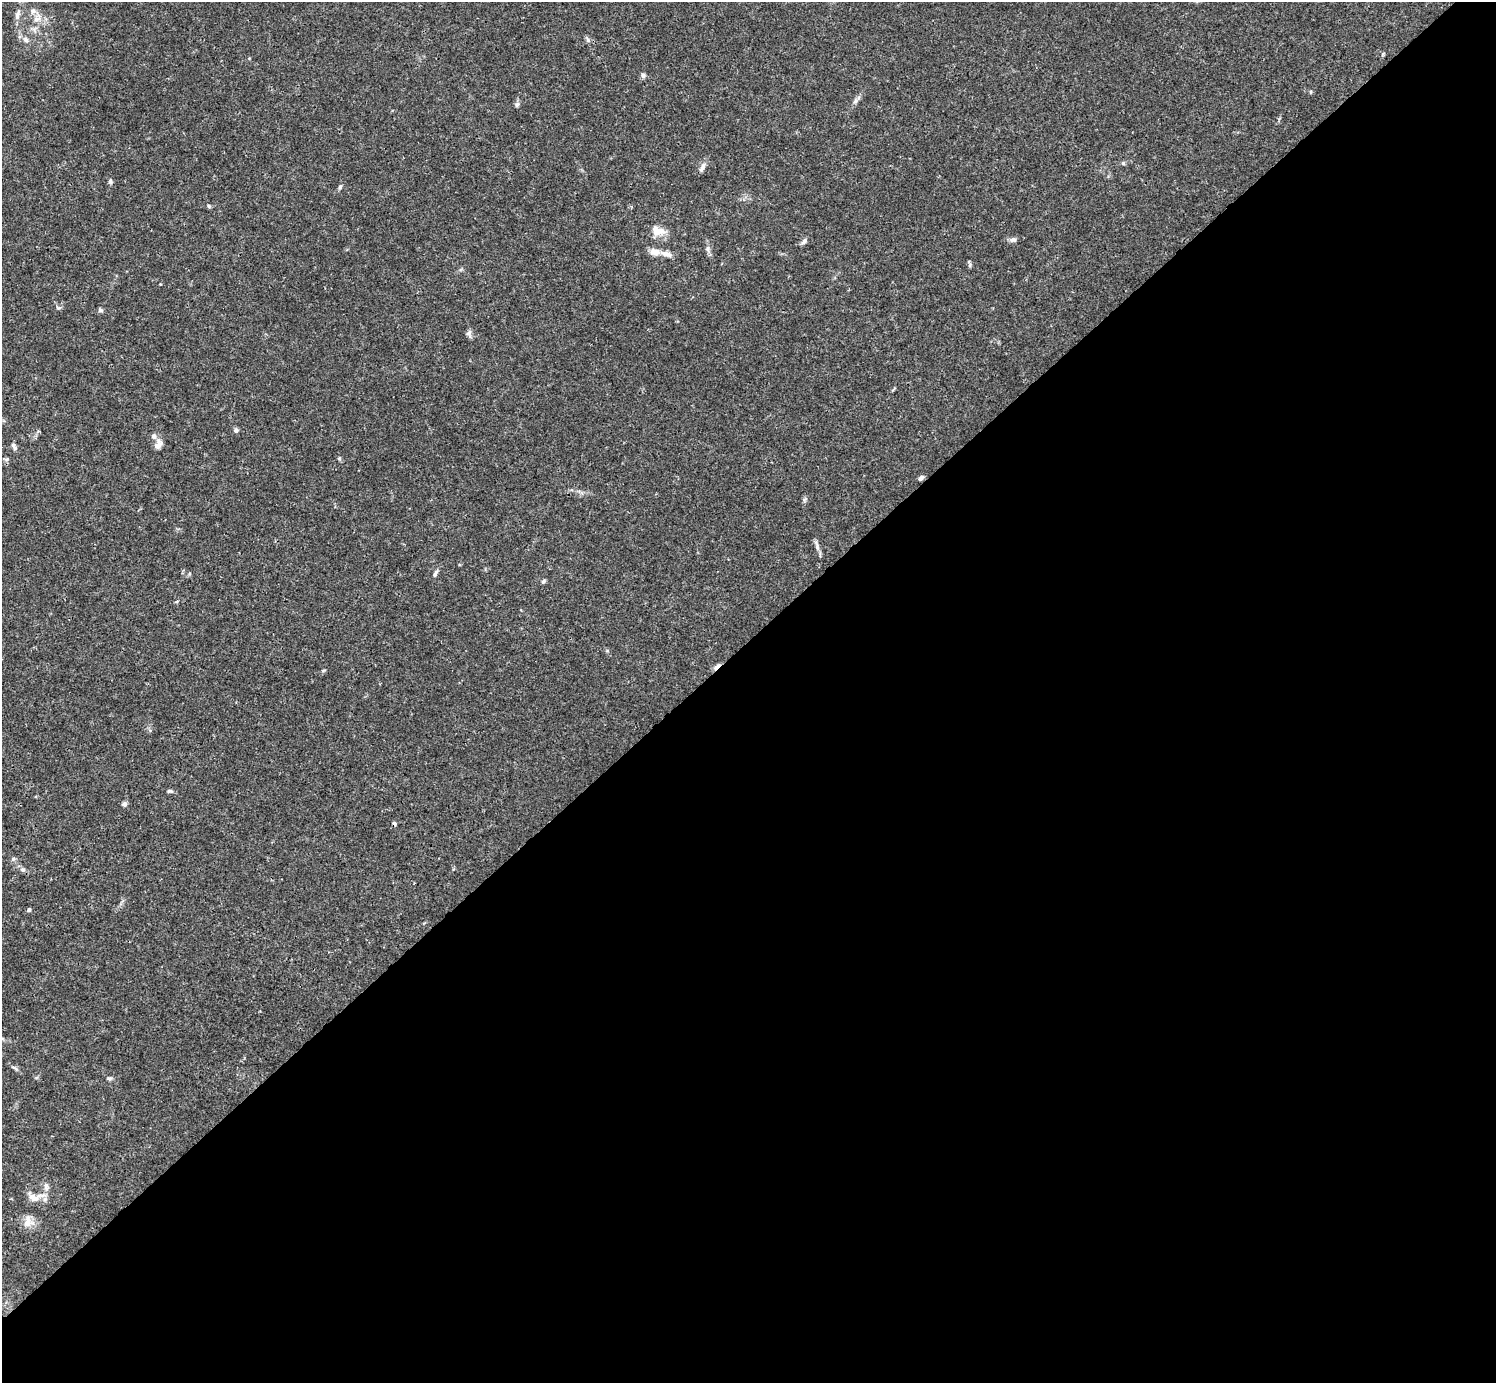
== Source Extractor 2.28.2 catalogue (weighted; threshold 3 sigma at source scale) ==
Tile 12 of 4 x 4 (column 4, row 3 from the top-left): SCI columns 4486-5979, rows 1539-2919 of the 5982 x 5981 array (HDU 1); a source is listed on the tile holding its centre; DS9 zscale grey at full resolution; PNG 1498 x 1385 px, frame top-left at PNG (2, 2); no overlay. Shown black and unused: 54% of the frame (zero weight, under 3 of 4 exposures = <1% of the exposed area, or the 3 px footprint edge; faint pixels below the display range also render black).
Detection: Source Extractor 2.28.2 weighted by HDU 2 'WHT'; one run over the whole footprint, this tile lists its part. Background 0.0164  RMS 0.0022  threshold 0.00989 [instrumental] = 3 sigma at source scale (4.5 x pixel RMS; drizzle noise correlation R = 1.50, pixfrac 1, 0.05/0.05 arcsec/px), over >= 5 px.
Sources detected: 50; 4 inside a brighter listed object's ellipse — not listed separately; the other 46 listed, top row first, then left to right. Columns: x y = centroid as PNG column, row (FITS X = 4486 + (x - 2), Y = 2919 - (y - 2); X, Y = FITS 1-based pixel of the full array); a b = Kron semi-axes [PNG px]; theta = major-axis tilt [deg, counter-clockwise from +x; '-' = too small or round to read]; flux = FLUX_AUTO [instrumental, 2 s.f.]
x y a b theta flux
33 11 8 8 - 1
17 15 13 6 74 1
37 19 12 6 11 1.3
26 40 9 6 -46 0.75
588 40 8 5 -62 0.52
1383 54 6 4 71 0.28
643 75 7 5 -68 0.61
1311 92 5 3 - 0.23
855 101 7 5 60 0.54
517 105 6 5 - 0.42
1123 163 5 5 - 0.32
702 167 14 6 63 0.97
110 182 8 5 84 0.4
340 187 7 4 75 0.44
209 206 5 4 - 0.31
657 232 21 9 14 2.2
1013 240 9 6 4 0.69
804 241 8 5 46 0.73
707 249 8 6 89 0.64
655 252 13 8 -10 1.8
970 265 6 5 - 0.37
160 284 3 3 - 0.22
58 308 6 4 -1 0.35
100 310 6 5 - 0.47
469 333 9 5 53 0.6
236 430 6 6 - 0.54
154 436 8 7 - 0.66
158 444 12 8 65 1.5
14 448 8 6 -70 0.56
339 458 5 5 - 0.28
6 459 7 4 19 0.41
921 478 7 5 43 0.56
817 547 11 6 -85 0.81
435 574 9 5 59 0.64
543 581 6 5 - 0.44
177 601 5 3 - 0.23
716 667 11 4 43 1
170 791 8 4 5 0.4
124 804 6 6 - 0.54
394 823 4 3 - 0.89
13 859 6 6 - 0.43
23 870 7 7 - 0.56
29 910 5 5 - 0.35
109 1078 6 5 - 0.44
35 1199 26 7 28 1.9
27 1222 16 9 82 2
Overlapping masked pixels (flux is a lower limit): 2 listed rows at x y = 716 667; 394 823